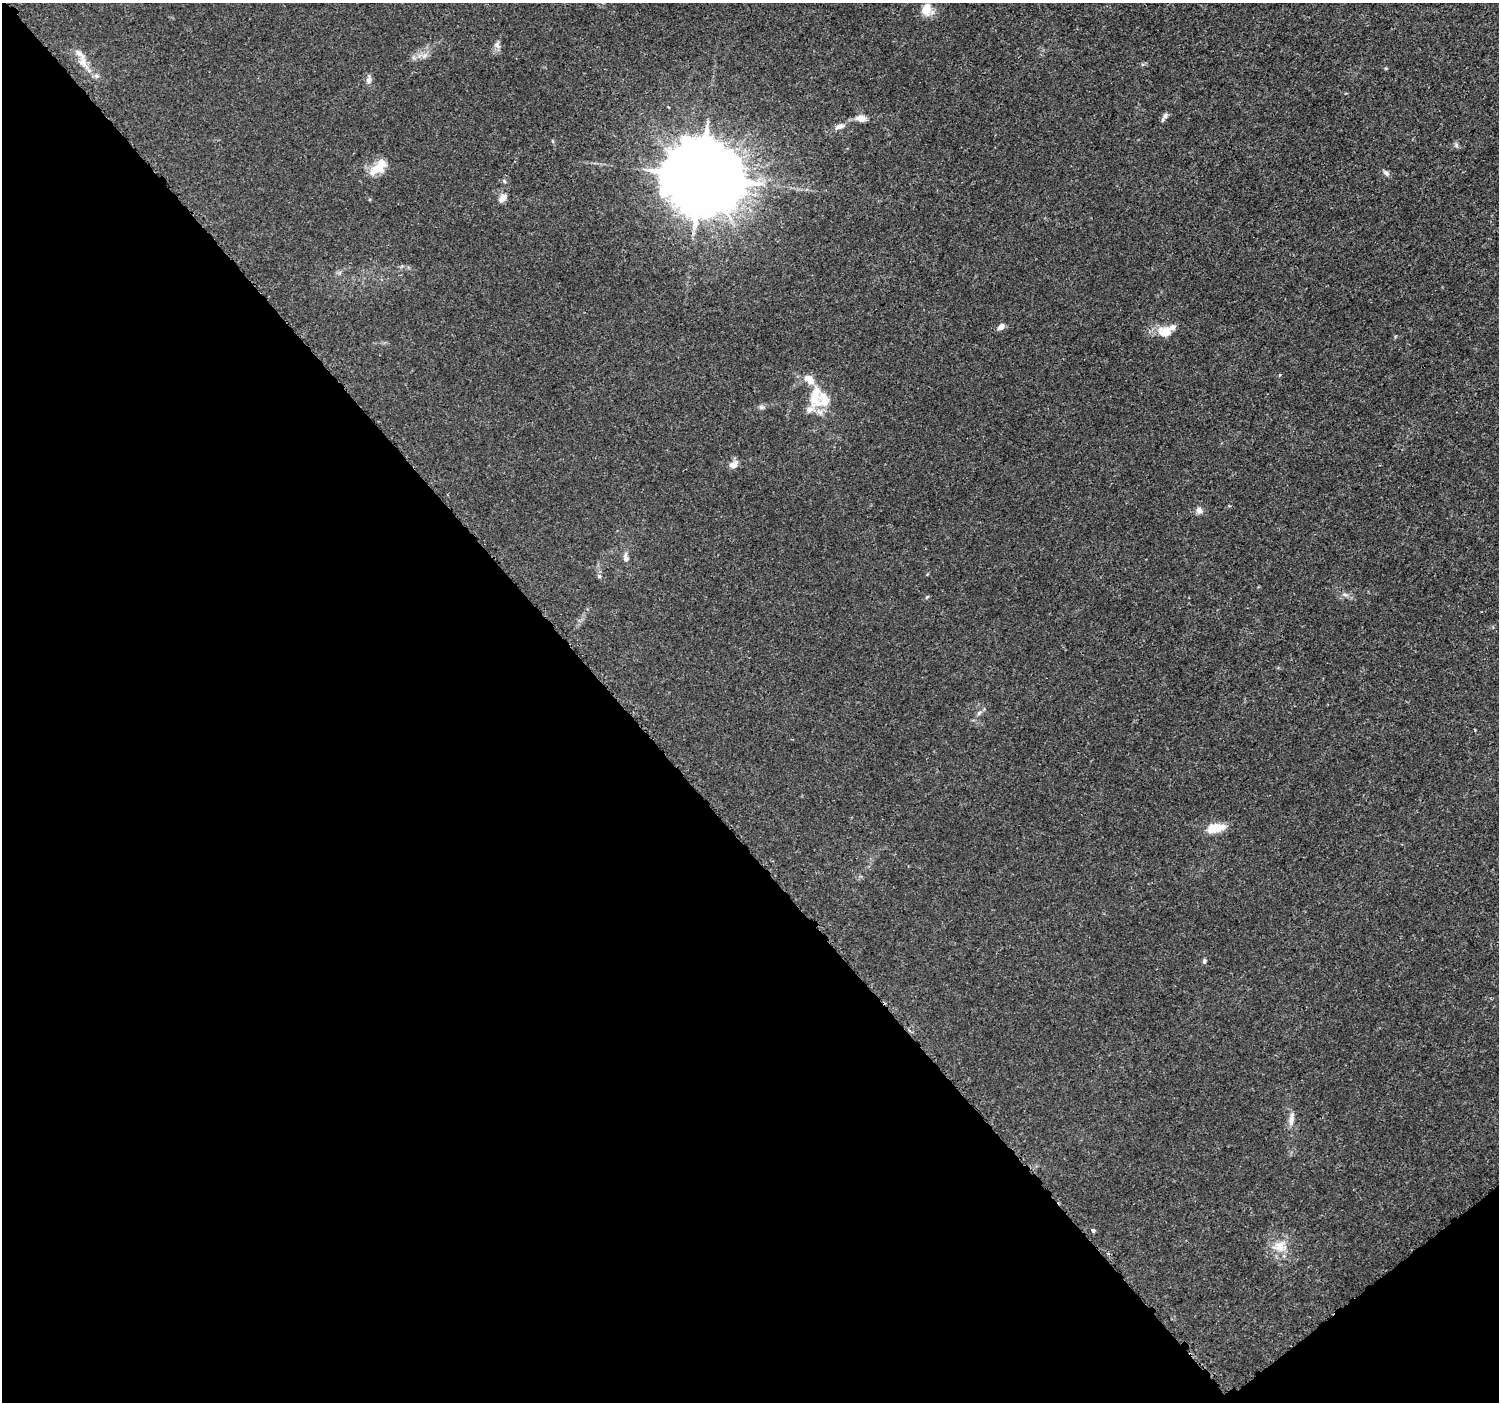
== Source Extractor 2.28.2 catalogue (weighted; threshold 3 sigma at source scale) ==
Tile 14 of 4 x 4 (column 2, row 4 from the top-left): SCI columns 1519-3015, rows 164-1563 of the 6038 x 5992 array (HDU 1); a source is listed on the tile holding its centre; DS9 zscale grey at full resolution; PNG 1501 x 1404 px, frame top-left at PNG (2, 3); no overlay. Shown black and unused: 43% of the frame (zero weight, under 3 of 5 exposures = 2% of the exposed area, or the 3 px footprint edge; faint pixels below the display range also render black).
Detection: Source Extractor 2.28.2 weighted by HDU 2 'WHT'; one run over the whole footprint, this tile lists its part. Background 0.00153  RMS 7.0e-04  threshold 0.00316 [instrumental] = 3 sigma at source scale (4.5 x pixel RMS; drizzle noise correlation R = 1.50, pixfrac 1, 0.0396/0.0396 arcsec/px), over >= 5 px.
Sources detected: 35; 5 inside a brighter listed object's ellipse — not listed separately; the other 30 listed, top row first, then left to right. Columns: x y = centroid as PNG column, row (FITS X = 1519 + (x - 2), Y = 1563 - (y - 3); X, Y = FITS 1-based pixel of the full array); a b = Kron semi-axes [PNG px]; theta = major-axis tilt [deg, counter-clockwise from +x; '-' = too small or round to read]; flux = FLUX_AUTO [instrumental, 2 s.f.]
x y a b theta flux
927 9 14 12 -80 0.89
497 45 11 6 -58 0.25
424 56 7 5 46 0.21
83 62 15 11 -65 0.68
96 76 7 6 - 0.18
369 79 14 6 90 0.28
1165 116 9 6 68 0.22
861 118 9 7 -10 0.56
840 126 12 6 20 0.37
1456 145 7 5 -50 0.15
378 167 25 11 39 1.4
1386 173 9 6 -45 0.19
701 177 22 20 4 970
503 198 12 7 56 0.41
1001 327 8 6 37 0.38
1165 332 14 11 -15 1.1
1279 375 4 3 - 0.058
815 396 32 14 85 1.9
761 407 8 5 6 0.17
734 465 12 8 30 0.44
1199 510 10 8 -62 0.27
626 558 13 7 -85 0.31
599 576 5 5 - 0.12
1345 595 7 4 -19 0.14
979 713 8 4 45 0.16
1215 828 23 10 11 1.2
1204 961 7 4 82 0.11
1291 1119 20 7 79 0.47
1093 1230 4 3 - 0.6
1279 1246 16 14 38 1